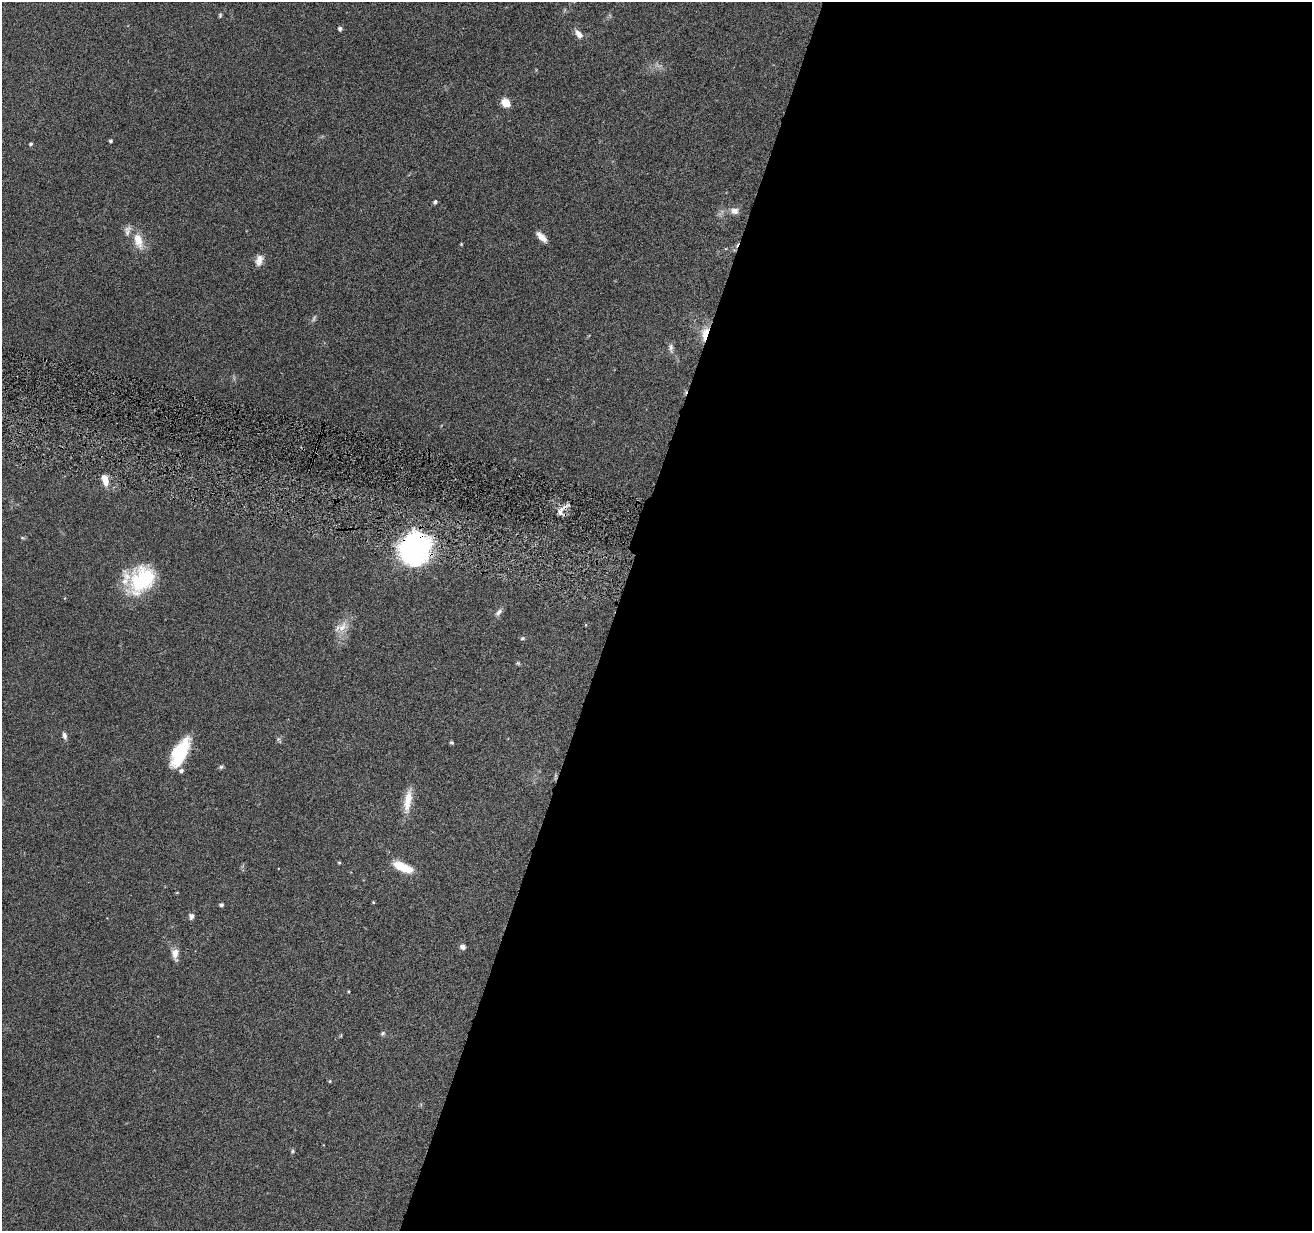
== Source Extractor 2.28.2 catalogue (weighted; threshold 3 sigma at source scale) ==
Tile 12 of 4 x 4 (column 4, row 3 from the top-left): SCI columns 3935-5244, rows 1483-2711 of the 5244 x 5297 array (HDU 1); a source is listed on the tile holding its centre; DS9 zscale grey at full resolution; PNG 1314 x 1233 px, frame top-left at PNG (2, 2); no overlay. Shown black and unused: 53% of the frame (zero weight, under 4 of 8 exposures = <1% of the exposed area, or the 3 px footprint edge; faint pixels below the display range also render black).
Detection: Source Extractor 2.28.2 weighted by HDU 2 'WHT'; one run over the whole footprint, this tile lists its part. Background 0.0595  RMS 0.0042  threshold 0.0172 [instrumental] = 3 sigma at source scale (4.09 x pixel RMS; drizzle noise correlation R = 1.36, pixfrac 0.8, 0.05/0.05 arcsec/px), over >= 5 px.
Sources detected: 46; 2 too faint to see at this stretch — not listed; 4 inside a brighter listed object's ellipse — not listed separately; the other 40 listed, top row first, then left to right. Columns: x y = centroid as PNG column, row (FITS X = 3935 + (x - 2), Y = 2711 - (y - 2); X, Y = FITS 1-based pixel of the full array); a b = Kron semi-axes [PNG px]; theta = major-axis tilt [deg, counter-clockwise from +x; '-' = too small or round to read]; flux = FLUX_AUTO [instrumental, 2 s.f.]
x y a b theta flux
220 15 6 4 76 0.52
340 29 4 4 - 1.2
579 34 12 7 -54 2.6
505 103 8 7 - 5.3
111 141 3 3 - 0.74
31 144 4 4 - 0.65
435 202 5 4 - 0.85
734 211 11 8 -10 2.3
541 237 13 5 -46 3.1
138 241 24 11 -71 6.1
461 244 4 4 - 0.32
259 260 14 8 73 2.8
705 334 19 9 79 5.5
671 348 14 7 -82 1.6
105 482 9 7 -71 2.7
560 512 15 7 75 2.4
22 538 6 4 -1 0.49
415 549 28 23 66 88
142 580 33 23 51 27
499 612 12 6 46 1.4
586 625 4 3 - 0.27
342 627 17 11 48 4.6
522 638 6 4 6 0.6
518 663 6 5 - 0.5
64 735 9 5 -76 1.3
278 739 6 5 - 0.67
452 743 4 4 - 0.55
180 753 32 13 62 18
221 767 6 5 - 0.67
408 801 33 9 81 6.8
339 863 4 4 - 0.41
402 867 18 9 -27 9.3
373 902 4 3 - 0.34
221 905 4 4 - 0.97
191 916 7 6 - 1.4
462 947 7 6 - 1.4
175 954 16 8 -88 3.2
383 1033 7 5 34 0.69
330 1081 4 4 - 0.39
292 1151 6 5 - 0.51
Overlapping masked pixels (flux is a lower limit): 3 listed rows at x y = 705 334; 560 512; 415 549